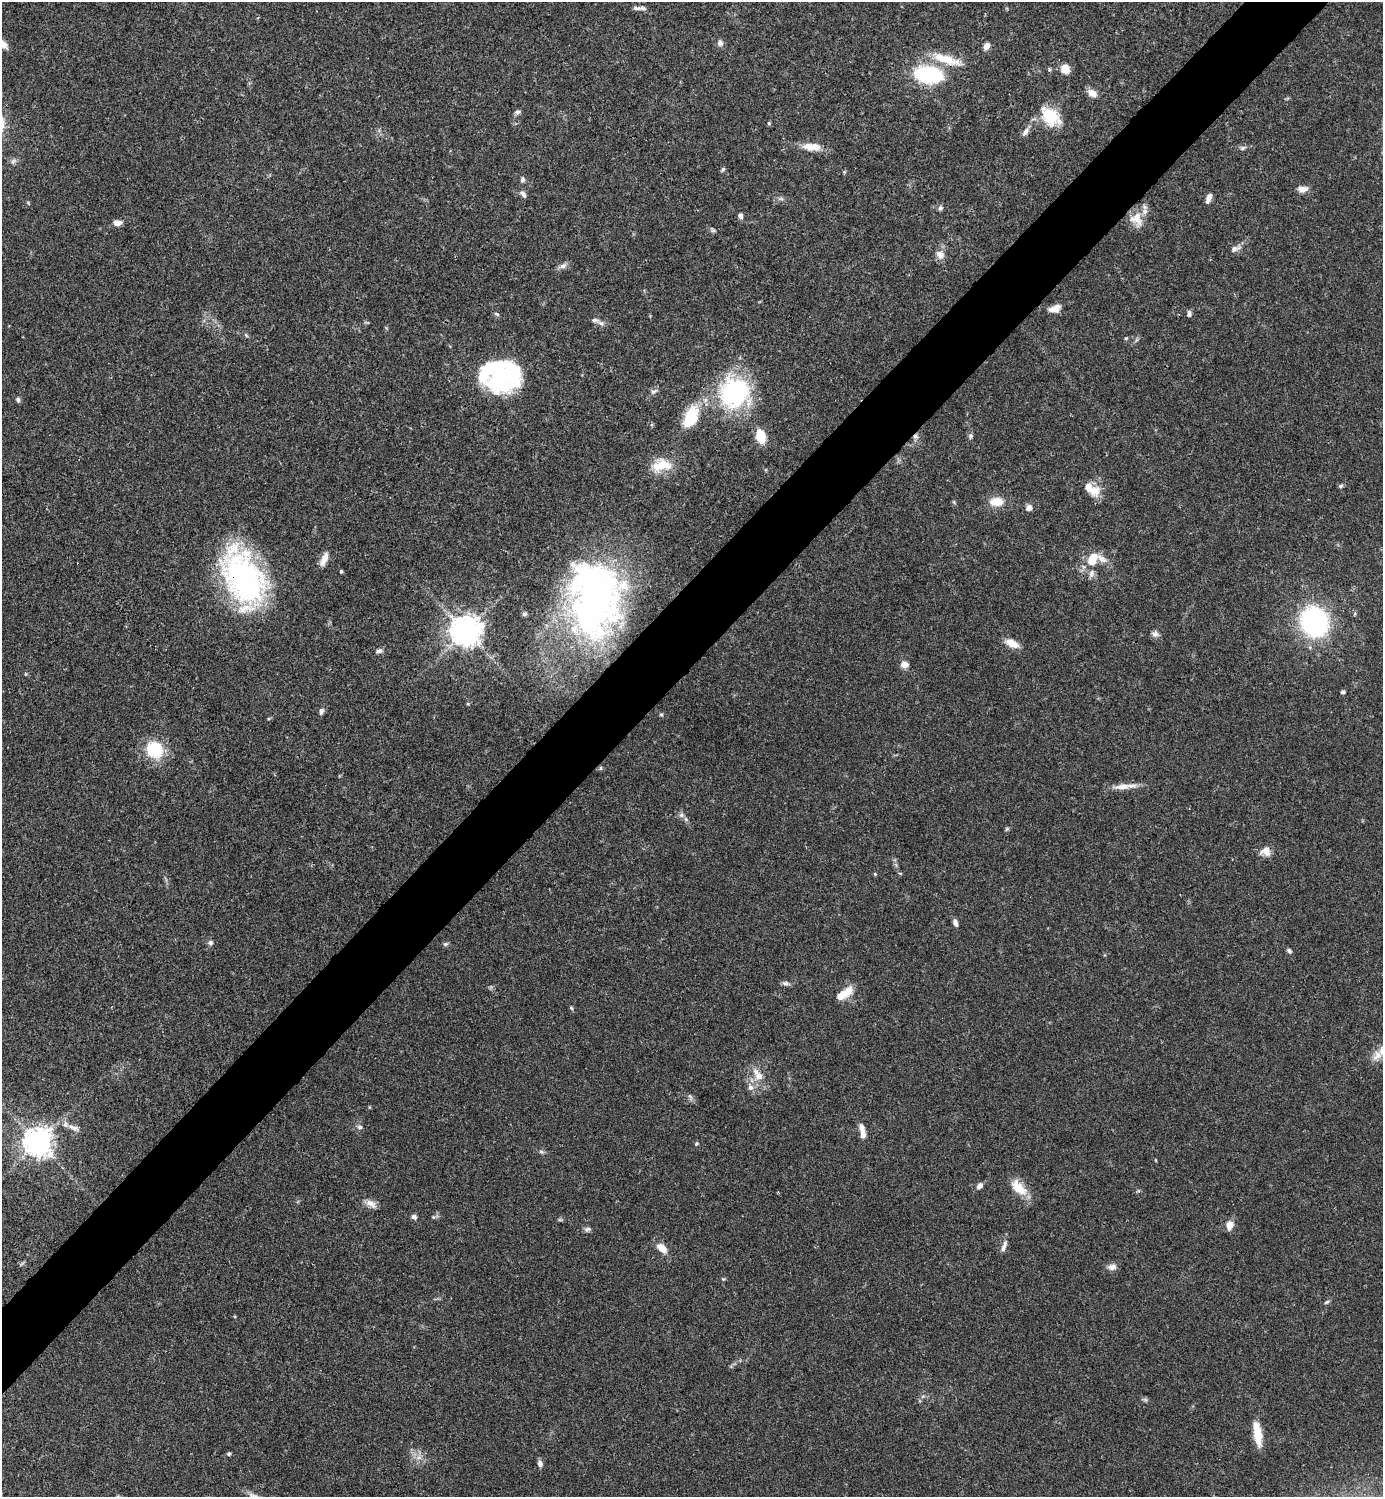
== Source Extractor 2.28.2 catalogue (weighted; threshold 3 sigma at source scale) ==
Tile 10 of 4 x 4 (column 2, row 3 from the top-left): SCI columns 1681-3061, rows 1496-2990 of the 5981 x 5982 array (HDU 1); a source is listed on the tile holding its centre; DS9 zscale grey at full resolution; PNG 1385 x 1499 px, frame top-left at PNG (2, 2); no overlay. Shown black and unused: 5% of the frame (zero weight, under 3 of 4 exposures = <1% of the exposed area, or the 3 px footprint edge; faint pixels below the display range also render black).
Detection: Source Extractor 2.28.2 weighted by HDU 2 'WHT'; one run over the whole footprint, this tile lists its part. Background 0.0388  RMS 0.0027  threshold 0.012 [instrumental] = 3 sigma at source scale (4.5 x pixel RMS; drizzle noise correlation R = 1.50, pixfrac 1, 0.05/0.05 arcsec/px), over >= 5 px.
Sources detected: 121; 1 too faint to see at this stretch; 2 inside a brighter object's white glare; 1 cosmic-ray / hot-pixel residue — not listed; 10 inside a brighter listed object's ellipse — not listed separately; the other 107 listed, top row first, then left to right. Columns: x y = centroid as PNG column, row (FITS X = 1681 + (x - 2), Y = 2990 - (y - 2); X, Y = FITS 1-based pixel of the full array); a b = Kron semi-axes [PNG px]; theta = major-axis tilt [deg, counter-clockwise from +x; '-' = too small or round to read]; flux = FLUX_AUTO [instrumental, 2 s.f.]
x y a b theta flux
636 8 12 5 -2 0.84
720 43 8 7 - 1
2 44 17 8 -34 2.7
986 46 8 6 58 1.5
947 59 44 11 -18 7.2
1049 69 6 4 -73 0.34
1065 69 8 7 - 4.5
928 75 20 12 -8 36
1092 93 12 8 -27 2.1
518 112 8 6 12 0.74
1050 116 26 18 -44 8.9
769 123 5 5 - 0.35
1026 132 12 6 57 1.4
812 147 25 10 -5 4
1243 148 8 5 18 0.69
13 161 9 7 51 0.89
723 169 6 5 - 0.43
523 179 7 6 - 0.69
1303 189 12 7 4 1.8
523 194 10 6 -52 0.93
1208 198 11 5 68 1.6
781 199 9 4 7 0.67
28 203 6 3 -54 0.28
940 208 7 6 - 0.66
740 216 7 6 - 0.9
1136 219 21 16 -64 4
117 223 10 6 1 1.7
1235 249 15 7 20 1.4
940 255 13 11 -39 2
562 266 13 6 21 1.2
1055 308 14 8 20 2.3
497 314 8 4 -28 0.44
1189 314 7 5 85 0.78
595 320 14 6 -11 1.1
246 335 7 4 -46 0.41
1126 338 5 4 - 0.28
499 375 44 20 83 19
654 391 11 6 25 0.96
734 393 38 37 - 34
18 400 6 6 - 0.63
691 417 32 16 67 9.7
761 436 14 9 -74 6
970 436 7 6 - 0.61
661 465 26 16 9 6.7
1340 486 6 5 - 0.5
1094 490 17 16 - 4.1
954 502 7 3 -54 0.32
996 502 17 11 2 4.2
1029 508 6 6 - 1.8
1093 557 11 11 - 3.1
324 559 17 7 66 2.5
341 571 4 3 - 0.3
1092 573 10 7 79 1.2
243 578 59 34 -64 70
592 599 84 55 89 120
524 614 6 6 - 0.49
1314 622 19 17 -65 59
465 631 10 10 - 320
1155 634 9 7 -24 1.1
1012 643 16 8 -26 3.1
379 651 10 6 21 0.87
904 664 9 7 -8 1.7
1343 692 5 5 - 0.51
321 711 9 6 75 0.86
661 714 6 4 0 0.34
269 718 5 3 - 0.3
154 749 17 16 - 13
600 768 5 5 - 0.44
1122 787 26 8 4 3
681 815 8 6 1 0.8
1007 829 6 5 - 0.38
1265 851 14 11 1 2.3
900 873 5 3 - 0.26
875 874 5 4 - 0.28
955 923 8 5 -67 1.1
210 943 8 7 - 0.75
445 944 7 5 26 0.51
1289 951 7 5 -43 0.61
786 983 10 6 -14 0.86
848 991 15 10 64 3.3
571 1008 5 5 - 0.35
758 1075 22 11 -61 4
750 1087 9 8 - 1.3
369 1107 5 3 - 0.21
360 1127 7 5 -15 0.65
74 1128 18 6 -24 1.5
862 1128 11 7 -67 1.7
38 1142 9 9 - 310
696 1144 5 4 - 0.42
541 1152 8 5 -20 0.52
980 1186 9 6 51 1.2
1019 1188 24 13 -44 5.3
371 1204 16 9 -33 1.8
414 1217 6 6 - 0.79
433 1217 6 5 - 0.47
1230 1225 10 8 74 2.4
587 1229 9 6 15 0.71
1004 1246 16 6 71 1.3
662 1248 14 8 -45 3
1112 1267 12 8 12 1.4
723 1279 5 5 - 0.31
1327 1302 7 4 27 0.47
1145 1400 7 5 -30 0.52
1258 1434 26 8 -83 6
229 1454 5 4 - 0.44
419 1457 9 6 16 1.2
540 1463 9 6 -75 0.92
Overlapping masked pixels (flux is a lower limit): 2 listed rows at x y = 1136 219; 243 578
Isophote crosses this tile's border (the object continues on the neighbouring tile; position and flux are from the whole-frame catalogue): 1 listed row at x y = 2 44